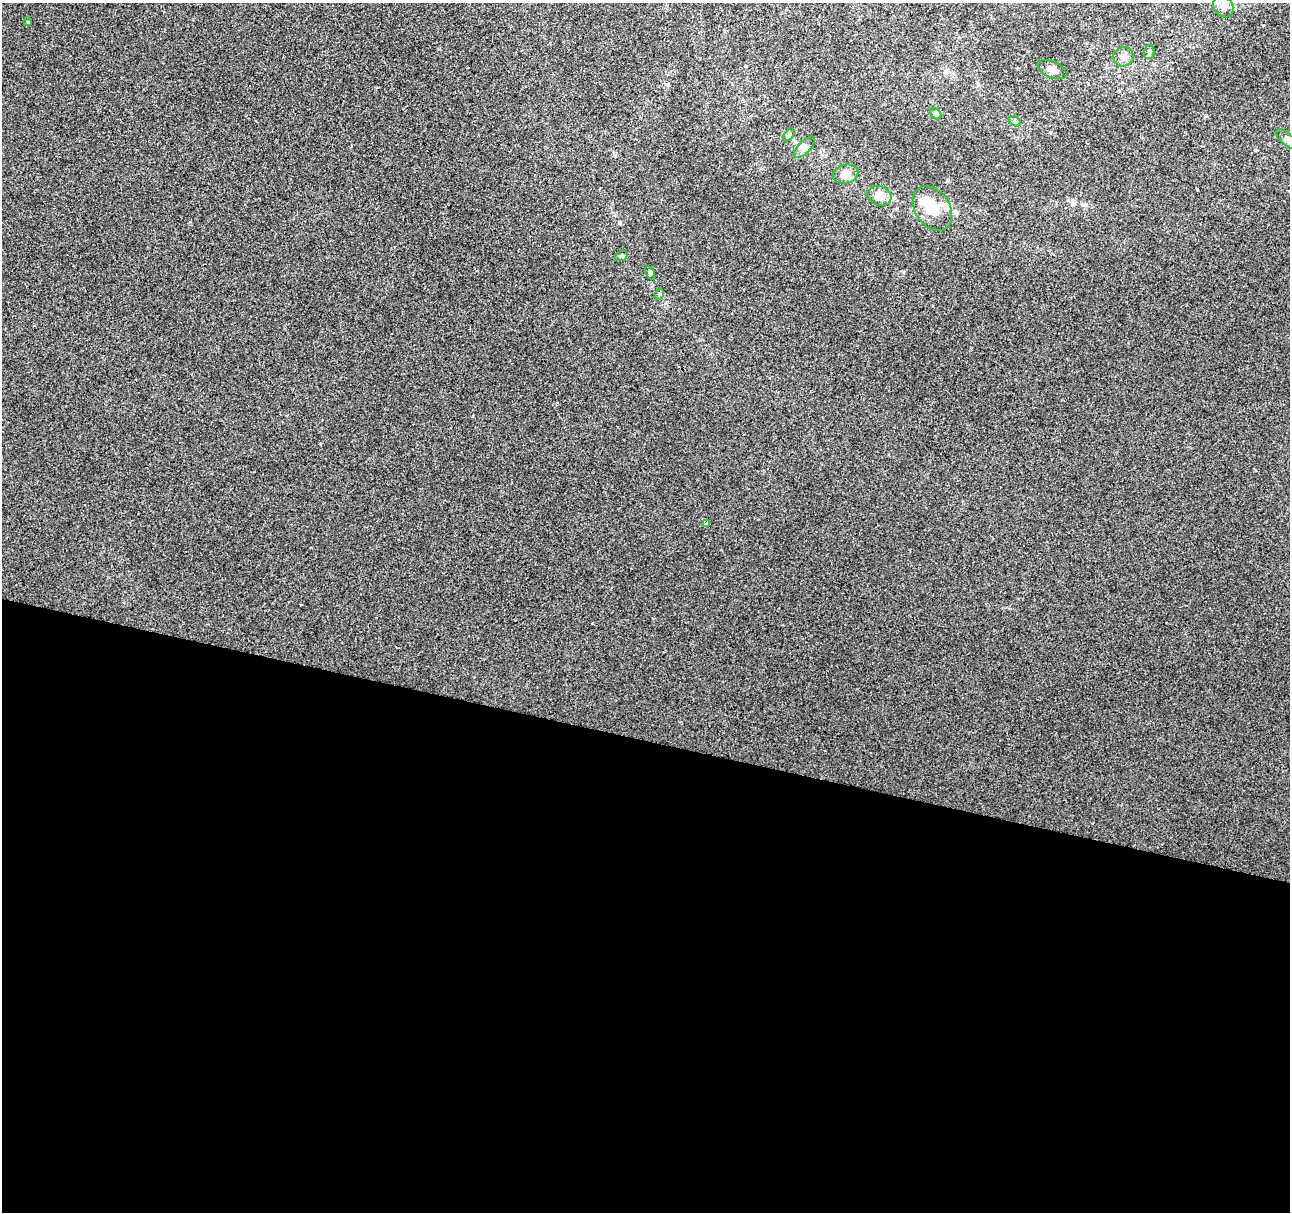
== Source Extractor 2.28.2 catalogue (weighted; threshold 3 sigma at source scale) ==
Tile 14 of 4 x 4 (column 2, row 4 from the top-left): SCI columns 1289-2576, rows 225-1434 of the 5178 x 5357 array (HDU 1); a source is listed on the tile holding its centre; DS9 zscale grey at full resolution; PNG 1292 x 1214 px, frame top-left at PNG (2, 3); each listed source drawn as its Kron ellipse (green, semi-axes under 4 px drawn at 4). Shown black and unused: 39% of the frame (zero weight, under 2 of 3 exposures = <1% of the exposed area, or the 3 px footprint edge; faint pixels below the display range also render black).
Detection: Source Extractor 2.28.2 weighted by HDU 2 'WHT'; one run over the whole footprint, this tile lists its part. Background 0.00104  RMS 0.0048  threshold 0.0217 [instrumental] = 3 sigma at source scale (4.5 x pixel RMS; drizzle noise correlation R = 1.50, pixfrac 1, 0.0396/0.0396 arcsec/px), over >= 5 px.
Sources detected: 19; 1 inside a brighter object's white glare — neither listed nor drawn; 1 inside a brighter listed object's ellipse — not listed separately; the other 17 listed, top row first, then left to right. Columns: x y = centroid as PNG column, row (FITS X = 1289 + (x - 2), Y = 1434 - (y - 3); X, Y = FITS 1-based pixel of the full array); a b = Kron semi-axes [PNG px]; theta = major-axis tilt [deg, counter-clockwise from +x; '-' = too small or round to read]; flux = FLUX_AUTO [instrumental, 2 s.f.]
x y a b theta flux
1223 7 11 9 -51 2.8
28 22 3 3 - 0.65
1149 52 7 5 89 0.9
1124 57 10 9 - 2.5
1052 70 15 8 -25 2.7
936 114 6 5 - 0.81
1015 121 6 4 -30 0.83
789 135 8 4 53 0.8
1287 139 14 5 -41 1.9
804 147 13 6 45 2.2
846 174 13 9 12 4.5
879 196 12 9 -19 5.8
932 208 24 17 -56 12
621 256 6 4 19 0.76
650 272 7 4 -64 0.79
659 294 6 4 74 0.59
707 524 4 3 - 4.8
Isophote crosses this tile's border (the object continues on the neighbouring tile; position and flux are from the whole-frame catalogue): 1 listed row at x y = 1287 139
Unlisted compact peaks at least as high as the median listed source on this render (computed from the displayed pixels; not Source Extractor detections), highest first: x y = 1197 189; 948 180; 619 222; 1255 150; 1205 116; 592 623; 190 222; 550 43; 301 605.